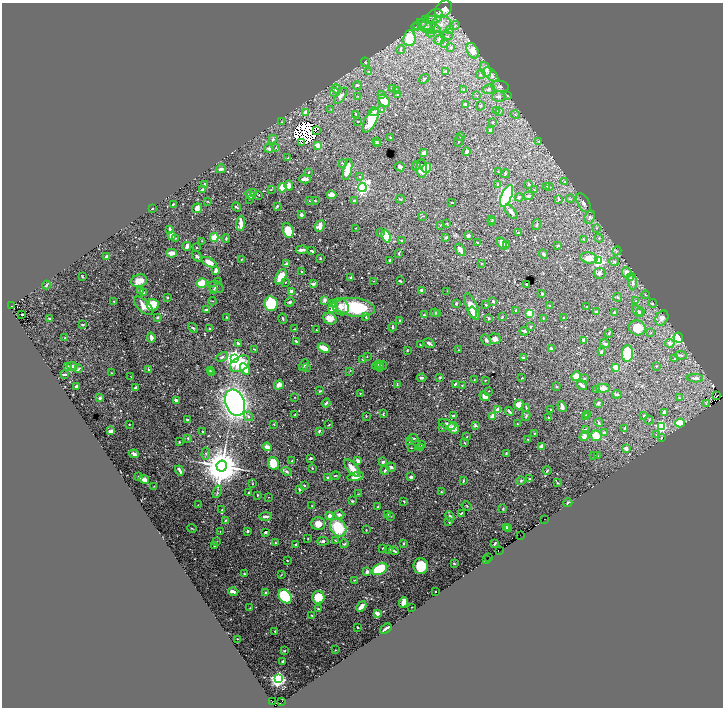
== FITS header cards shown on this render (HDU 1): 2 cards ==
NAXIS1  =                 1442
NAXIS2  =                 1411

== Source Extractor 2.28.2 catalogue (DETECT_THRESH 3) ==
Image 1442 x 1411 px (HDU 1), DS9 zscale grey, zoomed out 1/2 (1 PNG px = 2 x 2 image px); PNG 725 x 710 px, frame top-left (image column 2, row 1410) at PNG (2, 3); each listed source drawn as its Kron ellipse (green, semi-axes under 4 px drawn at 4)
Background 1.34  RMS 0.019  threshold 0.0584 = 3 sigma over >= 5 px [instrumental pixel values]
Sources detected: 769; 97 cannot appear on this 1/2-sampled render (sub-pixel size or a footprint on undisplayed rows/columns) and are neither listed nor drawn; of the other 672, the 500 brightest by FLUX_AUTO listed and drawn (172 fainter detections omitted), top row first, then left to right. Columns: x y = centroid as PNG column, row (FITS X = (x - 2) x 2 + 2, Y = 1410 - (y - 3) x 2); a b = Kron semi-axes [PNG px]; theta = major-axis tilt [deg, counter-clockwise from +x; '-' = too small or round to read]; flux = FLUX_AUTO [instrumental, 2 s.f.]
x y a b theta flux
443 9 10 7 47 53
435 16 8 6 33 26
424 22 6 4 60 7.3
429 23 9 6 32 24
441 24 10 8 16 45
418 25 3 2 - 2.6
455 25 5 3 - 7.6
416 27 4 2 - 2.9
425 27 10 5 -38 19
429 27 11 4 -13 23
450 30 4 4 - 7.4
431 33 5 4 - 7.5
447 36 6 3 1 7.1
409 38 8 6 85 100
439 40 6 5 - 12
445 44 4 3 - 4.5
451 47 4 4 - 4.9
401 50 4 2 - 4
473 51 8 5 -62 31
365 62 5 3 - 3.4
486 69 7 5 -65 30
446 71 3 2 - 2.2
369 72 4 3 - 3.6
481 74 5 4 - 7.8
491 74 9 5 -45 22
424 79 6 3 41 3.9
357 85 4 3 - 5.7
500 86 9 5 -8 15
393 88 4 3 - 3.9
336 89 5 4 - 19
489 89 6 4 10 11
464 90 3 3 - 4.5
396 91 4 4 - 8.6
334 92 4 3 - 5.4
381 94 3 2 - 2
397 94 2 2 - 9.4
476 95 3 3 - 2.8
341 96 9 4 53 16
358 96 3 3 - 2.3
507 96 4 2 - 2.8
499 97 6 5 - 16
384 101 7 5 -44 54
465 104 4 3 - 7.3
480 106 5 2 - 2.9
331 109 3 2 - 2.6
382 109 4 2 - 2.8
497 110 3 2 - 2.1
305 112 3 3 - 13
374 112 5 4 - 11
500 112 3 2 - 2.2
356 114 4 2 - 2.1
515 114 5 2 - 3.6
371 120 13 5 62 95
358 121 2 2 - 3.5
282 122 3 2 - 2.6
493 122 3 2 - 2.1
316 130 2 1 - 2.8
490 130 2 2 - 13
390 137 3 2 - 2.7
460 137 3 2 - 2.3
273 139 5 3 - 6.4
376 141 4 3 - 8.2
458 141 6 2 85 3.6
539 141 3 2 - 2.7
301 143 3 1 - 1.9
377 144 3 2 - 6
318 145 4 3 - 32
269 148 5 4 - 12
275 148 3 2 - 2.8
467 152 4 3 - 12
424 153 4 3 - 23
288 158 3 2 - 2.7
342 163 4 2 - 2.7
416 166 5 3 - 4.8
400 167 5 3 - 9.3
426 168 5 3 - 67
221 169 5 4 - 10
422 169 9 5 -85 48
348 170 11 4 78 63
498 171 3 2 - 2.1
309 172 3 2 - 3
505 174 4 2 - 3.6
360 177 2 2 - 2.2
305 179 6 3 2 15
565 182 3 3 - 3.3
204 184 3 3 - 4.4
497 184 2 2 - 3.3
529 184 2 2 - 5.7
289 186 5 4 - 21
362 187 4 3 - 780
547 187 4 3 - 3.5
550 187 3 2 - 2
282 188 5 3 - 52
202 190 3 3 - 9.5
271 190 3 2 - 2
534 190 2 2 - 2.4
253 193 3 3 - 7.1
250 195 5 3 - 21
259 195 2 2 - 2.6
331 195 5 4 - 17
507 196 12 5 68 550
528 196 5 3 - 6.4
519 197 4 3 - 4.3
250 199 3 2 - 2.1
400 199 4 3 - 4.8
559 199 2 2 - 7.2
570 199 4 2 - 2.8
315 200 3 2 - 3.2
208 201 3 2 - 2.1
310 201 3 3 - 2.1
354 201 2 2 - 11
452 202 2 2 - 3.8
583 203 11 5 -60 15
173 204 3 2 - 5.2
277 206 3 2 - 4
236 207 5 2 - 5.4
152 208 2 2 - 6.4
197 208 5 5 - 26
511 212 8 4 -49 18
301 215 3 3 - 11
422 216 3 3 - 2.9
590 217 7 5 64 13
492 219 2 2 - 2.1
492 221 4 2 - 2.9
241 224 7 3 87 33
447 224 3 3 - 3.6
440 225 3 2 - 2.1
536 225 6 2 69 3.4
320 226 6 4 66 30
356 228 2 2 - 2.3
596 228 3 3 - 2.8
170 229 4 3 - 8.2
288 231 7 5 -66 88
380 232 3 2 - 3
518 232 3 2 - 3.2
171 235 4 3 - 28
468 235 2 2 - 30
386 236 7 4 -68 140
214 237 4 3 - 49
446 237 3 2 - 6.9
175 238 3 3 - 3.3
226 238 4 2 - 3.6
599 238 4 2 - 1.9
584 239 4 3 - 3.2
402 240 3 3 - 3.6
202 241 3 2 - 2
477 242 2 2 - 2.6
502 244 7 4 -55 30
506 245 3 3 - 6.1
558 245 3 2 - 2.1
187 246 4 2 - 21
196 248 2 1 - 2.2
302 250 6 2 4 14
460 250 7 3 -60 22
312 251 3 2 - 7.4
617 251 5 3 - 4.4
172 253 5 3 - 29
399 253 4 3 - 4.5
543 254 5 3 - 7.8
107 256 4 2 - 11
197 256 6 4 -55 6.9
320 258 3 2 - 4.3
589 258 8 5 -10 32
241 260 2 1 - 2.1
390 260 2 2 - 11
598 261 4 3 - 490
209 262 8 4 -26 30
614 262 5 3 - 5.6
481 263 3 2 - 2.2
287 264 3 2 - 32
216 270 4 3 - 21
302 272 2 2 - 4.7
627 272 5 4 - 20
599 273 6 5 - 13
82 276 3 2 - 3.4
281 277 8 5 62 77
351 277 3 2 - 14
630 278 3 3 - 3.9
139 281 8 6 16 39
374 281 3 2 - 2.4
400 281 3 2 - 4.4
218 282 3 2 - 1.9
285 282 3 2 - 2.1
632 282 8 4 -86 12
202 283 5 4 - 64
313 284 4 3 - 11
527 284 2 2 - 3.9
46 285 4 2 - 7.6
216 287 8 5 -24 11
214 289 4 3 - 3.5
140 291 4 2 - 7.3
422 291 4 3 - 15
447 291 2 2 - 2.2
291 292 3 3 - 29
144 293 4 2 - 7
542 294 4 3 - 5.1
646 295 4 2 - 3
167 297 2 2 - 4.2
618 297 4 3 - 3.1
325 300 3 3 - 18
114 301 2 2 - 4.1
212 301 4 2 - 2.5
493 301 3 2 - 6.9
636 301 3 2 - 2.1
290 302 5 4 - 7
456 303 2 2 - 8.8
652 303 4 4 - 7
271 304 7 6 - 240
333 304 4 3 - 5.9
153 305 6 6 - 96
486 305 3 2 - 3.2
549 305 2 2 - 2.5
12 306 2 1 - 3600
144 306 12 6 -43 36
333 307 5 3 - 27
341 307 9 7 -55 26
355 307 20 9 -7 220
472 307 14 5 -68 60
587 307 3 2 - 2.8
207 309 4 2 - 6.7
516 310 3 2 - 6.4
638 311 7 4 -57 12
472 312 6 3 -77 12
597 312 3 2 - 12
614 312 4 2 - 3.8
640 312 4 4 - 6
434 313 4 3 - 6.7
437 313 4 2 - 3.1
530 313 3 3 - 64
22 314 3 2 - 8
424 315 4 3 - 5.9
157 317 3 3 - 6.9
227 317 3 2 - 2.9
366 317 3 2 - 5.1
502 317 2 2 - 4.3
564 317 2 2 - 2.6
489 318 3 2 - 4.2
543 318 4 2 - 3.6
662 318 8 6 59 21
50 319 3 2 - 13
283 319 5 2 - 4.4
330 319 7 5 -28 42
400 320 2 2 - 3.9
82 324 4 3 - 6.2
392 327 4 2 - 6.9
530 327 4 3 - 3.4
193 328 5 3 - 4.9
209 328 2 2 - 4.3
637 328 8 7 - 68
294 329 2 2 - 2.3
316 330 2 2 - 1.9
524 331 4 2 - 9.3
609 333 4 2 - 4
651 333 3 2 - 2.6
151 337 5 3 - 14
65 338 2 2 - 4.8
678 338 5 4 - 260
495 339 6 5 - 18
486 340 6 3 -59 7.8
584 340 4 3 - 15
296 341 3 2 - 6
238 343 3 3 - 7.4
429 343 6 3 -32 13
670 343 4 4 - 19
605 344 5 3 - 8.1
420 345 3 2 - 2.6
324 348 6 3 -25 69
552 348 3 2 - 12
254 349 3 2 - 2.6
407 350 3 2 - 3.1
458 350 3 3 - 2.4
601 352 3 2 - 8.2
627 353 8 5 88 310
681 355 6 3 -9 6.4
367 356 2 2 - 2.4
222 357 6 3 26 7.2
234 358 4 3 - 1800
523 358 3 2 - 3.7
363 359 3 3 - 4.3
675 359 4 3 - 2.8
240 364 11 7 32 100
304 365 6 4 66 7.8
379 365 5 3 - 5.3
382 365 5 3 - 4.1
68 366 3 3 - 4.2
72 366 5 3 - 18
377 366 4 3 - 9.4
656 366 3 2 - 2.4
306 367 3 3 - 3.7
380 367 4 2 - 3.2
616 368 4 3 - 48
78 369 4 2 - 5.3
149 369 3 2 - 5.9
245 369 6 4 -59 65
210 371 2 2 - 2.3
350 371 3 2 - 2.2
112 373 3 2 - 2.4
212 373 2 2 - 2.6
65 374 3 2 - 6.9
576 376 5 4 - 39
131 377 2 1 - 2
440 377 4 3 - 3.9
422 378 5 3 - 6.6
522 378 2 2 - 3.1
584 378 2 2 - 2.7
695 378 8 3 -1 14
474 380 2 2 - 1.9
485 380 3 2 - 2.6
397 384 4 2 - 4.4
455 384 3 2 - 8.8
279 385 5 3 - 19
462 385 3 2 - 2.9
582 385 6 2 -37 14
76 386 3 2 - 11
557 386 3 2 - 3.3
135 387 3 2 - 7.9
603 388 7 4 2 32
597 390 3 2 - 5.6
320 391 4 3 - 3.7
488 391 3 2 - 2
360 393 2 2 - 2.2
617 394 4 2 - 6.8
485 396 5 3 - 24
716 396 3 1 - 3200
295 397 2 1 - 2.3
100 398 2 2 - 26
679 398 4 3 - 3.4
176 400 4 3 - 15
235 403 13 9 -70 1700
326 403 4 2 - 6.6
598 404 4 3 - 5.7
706 404 3 1 - 2.3
519 405 5 5 - 39
562 406 6 3 -72 18
526 407 4 2 - 4.1
550 409 2 2 - 4.2
498 410 3 3 - 36
509 412 4 3 - 11
664 413 4 3 - 15
295 414 3 1 - 2.5
383 414 4 3 - 3.3
588 415 3 2 - 8.6
249 416 5 4 - 7.7
366 416 3 2 - 2
453 416 3 3 - 6.9
493 416 3 2 - 37
526 416 5 3 - 5.2
585 416 3 3 - 6.9
644 416 2 2 - 8.4
548 418 2 2 - 3.8
187 420 3 2 - 7.4
649 420 4 2 - 2.7
599 423 4 2 - 5.2
680 423 5 4 - 84
129 424 2 2 - 3.1
274 424 3 2 - 3.4
517 424 3 2 - 2.1
329 425 3 1 - 2.6
447 425 8 4 -23 19
475 425 3 3 - 8.9
661 426 3 3 - 370
442 428 3 3 - 2.5
453 428 5 5 - 29
625 428 3 2 - 5.9
585 429 4 3 - 6.8
111 431 4 2 - 23
202 431 2 1 - 2.3
319 431 3 2 - 8
604 432 4 3 - 8.5
534 433 2 2 - 3.5
656 435 3 2 - 2
584 436 5 3 - 18
596 436 5 5 - 56
467 437 3 2 - 2.2
188 438 4 3 - 3.8
413 438 5 2 - 5.1
662 438 3 2 - 3.1
528 439 2 2 - 3.1
409 441 3 2 - 2
179 442 2 2 - 3.1
464 443 3 2 - 2
422 445 3 3 - 2.9
541 446 3 2 - 21
267 447 4 3 - 20
421 447 3 3 - 2.6
411 448 2 2 - 2.9
626 448 3 2 - 16
506 453 3 3 - 4
134 454 5 3 - 13
206 454 6 4 84 6.4
594 456 3 2 - 2.4
597 456 3 2 - 3.9
310 458 3 2 - 6.4
292 461 2 2 - 7.3
358 461 4 3 - 19
383 462 3 3 - 6.4
273 463 6 5 - 89
222 466 5 5 - 14000
391 467 5 4 - 7.4
312 468 2 2 - 3.2
352 468 11 5 -49 35
180 470 5 2 - 11
385 470 5 3 - 6.9
547 471 4 3 - 3.6
287 472 5 4 - 7.3
336 476 5 2 - 3.6
355 476 8 4 13 39
139 477 3 2 - 4.6
328 477 3 3 - 4.7
411 477 4 3 - 7.7
144 479 5 3 - 35
529 479 3 2 - 5.7
463 481 3 2 - 3.1
521 481 4 4 - 5.1
557 483 3 2 - 3.2
252 484 3 2 - 2.6
304 485 2 2 - 4.6
154 486 3 2 - 2
299 489 3 2 - 9.1
217 492 6 2 69 4.8
249 492 2 2 - 6.6
441 492 3 3 - 4.8
358 494 3 3 - 1.9
257 495 2 2 - 2.8
268 497 2 1 - 2.4
352 501 3 2 - 5.9
404 501 2 2 - 3.4
568 503 4 3 - 4.3
198 505 2 2 - 2.4
312 506 3 2 - 2
467 506 5 2 - 3.2
378 507 3 2 - 4.3
503 509 2 2 - 4.2
222 510 2 2 - 2.2
461 513 3 1 - 2.7
387 514 3 2 - 4.8
339 515 5 3 - 13
265 516 6 2 3 13
330 516 3 3 - 17
390 516 3 3 - 2.2
450 517 5 4 - 9.5
225 520 3 2 - 3
544 520 3 1 - 110
449 522 2 1 - 2.1
318 524 7 6 - 30
506 527 3 2 - 8.1
192 528 5 2 - 2.8
338 528 9 7 -55 140
508 528 3 2 - 4.8
366 530 2 2 - 2.3
220 531 2 2 - 2
248 531 3 2 - 5.5
265 532 3 2 - 4.5
521 536 3 1 - 84
308 538 2 1 - 2.4
323 541 5 3 - 7.6
336 541 4 2 - 2.4
216 542 4 3 - 3.5
275 543 4 3 - 4.6
403 543 3 2 - 4.1
344 544 4 3 - 4.4
495 544 3 2 - 5.9
215 545 3 2 - 3.9
296 545 2 2 - 17
383 548 3 2 - 4.5
389 549 3 2 - 3.1
394 551 5 2 - 6.6
499 551 4 2 - 110
489 558 2 1 - 12
287 560 2 1 - 2.5
486 560 3 1 - 35
454 564 2 2 - 4.3
421 566 8 7 - 100
380 569 8 5 28 300
367 572 2 2 - 37
244 574 4 3 - 4.2
281 575 4 3 - 2.7
354 580 3 2 - 2
233 592 5 3 - 17
265 592 3 2 - 2.7
435 592 2 2 - 8.2
285 596 8 6 -53 360
318 597 6 6 - 85
404 602 5 3 - 55
361 607 6 3 45 29
412 607 2 1 - 2.2
250 608 4 2 - 2.1
318 609 4 3 - 3.3
377 613 3 3 - 34
311 615 2 2 - 2.7
357 627 2 2 - 4
386 629 6 2 36 22
275 631 3 3 - 4.6
237 639 2 1 - 2
335 650 2 1 - 2.4
284 651 3 3 - 3.6
283 661 4 3 - 4.1
278 679 4 3 - 1400
282 701 2 1 - 130
273 702 2 2 - 1400
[172 fainter detections neither listed nor drawn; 97 sub-pixel or undisplayed-footprint detections neither listed nor drawn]